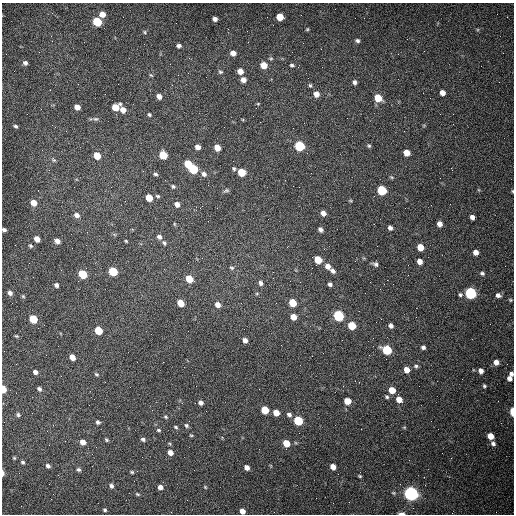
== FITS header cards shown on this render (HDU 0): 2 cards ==
NAXIS1  =                  512 /fastest changing axis
NAXIS2  =                  512 /next to fastest changing axis

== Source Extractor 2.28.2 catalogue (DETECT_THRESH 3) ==
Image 512 x 512 px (HDU 0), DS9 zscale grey, 1 PNG px = 1 image px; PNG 516 x 516 px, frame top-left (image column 1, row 512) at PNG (2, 3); no overlay
Background 1480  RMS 22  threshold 66.3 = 3 sigma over >= 5 px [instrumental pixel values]
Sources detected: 166; all 166 listed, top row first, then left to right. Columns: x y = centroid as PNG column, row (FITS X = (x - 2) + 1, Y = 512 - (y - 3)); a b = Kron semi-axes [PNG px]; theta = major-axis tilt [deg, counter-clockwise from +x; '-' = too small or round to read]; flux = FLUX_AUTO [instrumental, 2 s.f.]
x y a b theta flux
102 14 6 6 - 12000
280 17 5 5 - 26000
215 19 5 4 - 5400
97 22 6 5 - 69000
307 29 4 3 - 1600
145 32 6 4 -88 1800
51 36 3 2 - 1500
357 41 5 5 - 3200
179 46 4 4 - 4000
233 53 5 5 - 9300
271 58 6 4 -6 2000
25 63 5 4 - 4400
264 65 6 5 - 19000
292 65 6 4 -11 2600
240 71 5 5 - 11000
220 72 6 5 - 2300
151 75 5 4 - 1800
243 80 5 5 - 8300
355 82 6 5 - 4600
310 85 6 4 -73 2300
442 93 5 4 - 9200
105 94 2 2 - 740
316 94 6 6 - 11000
159 96 5 5 - 7400
378 98 6 5 - 33000
258 104 4 4 - 1400
77 107 5 5 - 10000
115 107 6 5 - 27000
123 110 6 5 - 12000
149 114 5 4 - 2200
96 119 8 5 0 3100
16 126 5 3 - 2500
293 128 2 2 - 710
404 131 2 2 - 690
299 146 6 5 - 120000
369 146 6 5 - 2400
198 147 5 4 - 8400
217 148 5 5 - 18000
406 153 5 5 - 17000
97 155 6 5 - 25000
163 155 6 5 - 53000
54 160 7 4 -35 2100
188 164 5 5 - 36000
193 169 6 5 - 88000
234 169 5 4 - 2200
241 172 6 5 - 40000
155 174 5 4 - 3000
204 174 7 6 - 5900
391 177 6 4 -13 1900
173 186 5 4 - 2400
299 187 2 2 - 960
226 190 8 4 20 2700
382 190 6 5 - 93000
512 191 4 3 - 1300
158 196 5 4 - 2200
149 198 5 5 - 25000
34 203 6 5 - 16000
177 204 5 5 - 7300
323 213 5 5 - 7000
77 215 7 6 - 5800
472 217 5 4 - 7000
174 224 5 3 - 1400
439 224 5 4 - 9100
390 228 5 5 - 4500
4 230 4 3 - 3000
320 230 5 4 - 4400
159 237 6 5 - 5000
37 239 5 5 - 12000
57 241 5 4 - 8300
126 241 3 3 - 1500
164 243 7 5 -59 2900
31 246 5 4 - 2200
420 247 5 5 - 22000
324 249 2 2 - 820
476 252 5 4 - 9300
318 260 6 5 - 35000
420 261 5 5 - 9700
375 264 7 5 -23 4000
328 266 7 5 -48 9800
232 268 6 4 -4 2300
312 268 2 2 - 740
113 271 6 5 - 79000
333 271 6 5 - 5000
482 273 6 4 -12 2800
82 274 6 5 - 66000
273 278 2 2 - 790
189 279 6 5 - 30000
261 283 7 5 -73 4500
330 284 5 4 - 3700
56 285 4 4 - 3600
10 293 6 5 - 4700
470 293 6 5 - 240000
460 295 5 5 - 2700
498 295 5 5 - 5200
23 296 5 4 - 1600
510 300 5 4 - 1600
180 303 6 5 - 26000
276 303 2 2 - 1300
292 303 6 5 - 35000
217 305 6 5 - 9300
338 316 6 5 - 180000
293 317 6 5 - 14000
33 319 6 5 - 50000
352 326 6 5 - 43000
391 326 5 4 - 5200
98 330 6 5 - 44000
16 336 5 4 - 1700
245 340 5 4 - 6500
423 347 4 4 - 3600
387 350 6 5 - 96000
72 357 5 4 - 14000
496 362 5 5 - 9900
416 366 5 5 - 2800
407 370 5 5 - 13000
481 371 5 5 - 7200
35 372 5 4 - 5400
96 374 5 4 - 2100
511 374 4 4 - 4300
509 379 5 5 - 6400
484 386 4 4 - 2300
3 389 5 4 - 29000
39 389 5 4 - 3100
392 390 5 5 - 23000
387 397 5 4 - 2500
399 399 6 5 - 15000
347 401 5 5 - 19000
201 403 5 4 - 5200
265 410 5 5 - 43000
512 412 6 3 -89 30000
276 413 5 5 - 15000
289 414 6 5 - 4000
18 415 5 4 - 2200
165 417 6 4 -28 2100
189 421 2 2 - 700
298 421 6 5 - 88000
98 422 6 5 - 3300
186 425 5 5 - 2600
176 427 5 4 - 1900
404 427 5 3 - 1400
158 430 6 4 -15 2100
191 435 5 3 - 1600
490 436 5 5 - 18000
143 439 6 4 -21 3400
106 440 5 4 - 2100
83 442 6 5 - 9500
286 443 5 5 - 25000
493 443 7 5 -54 4600
170 453 5 4 - 11000
14 458 5 4 - 1500
23 462 5 4 - 2600
48 466 6 5 - 3900
247 467 5 4 - 7400
333 467 5 4 - 12000
79 470 5 4 - 2900
132 472 5 4 - 2000
3 473 6 3 -89 5700
360 476 5 3 - 1800
111 486 6 5 - 3800
160 487 5 5 - 6700
205 487 4 3 - 1400
137 494 7 4 -27 2000
411 494 6 5 - 640000
316 498 2 2 - 3500
105 510 4 3 - 2100
242 511 5 4 - 11000
401 513 5 2 - 7100
At the frame edge (FLAGS 8, measured only in part): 7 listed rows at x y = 512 191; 4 230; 3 389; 512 412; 3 473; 242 511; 401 513